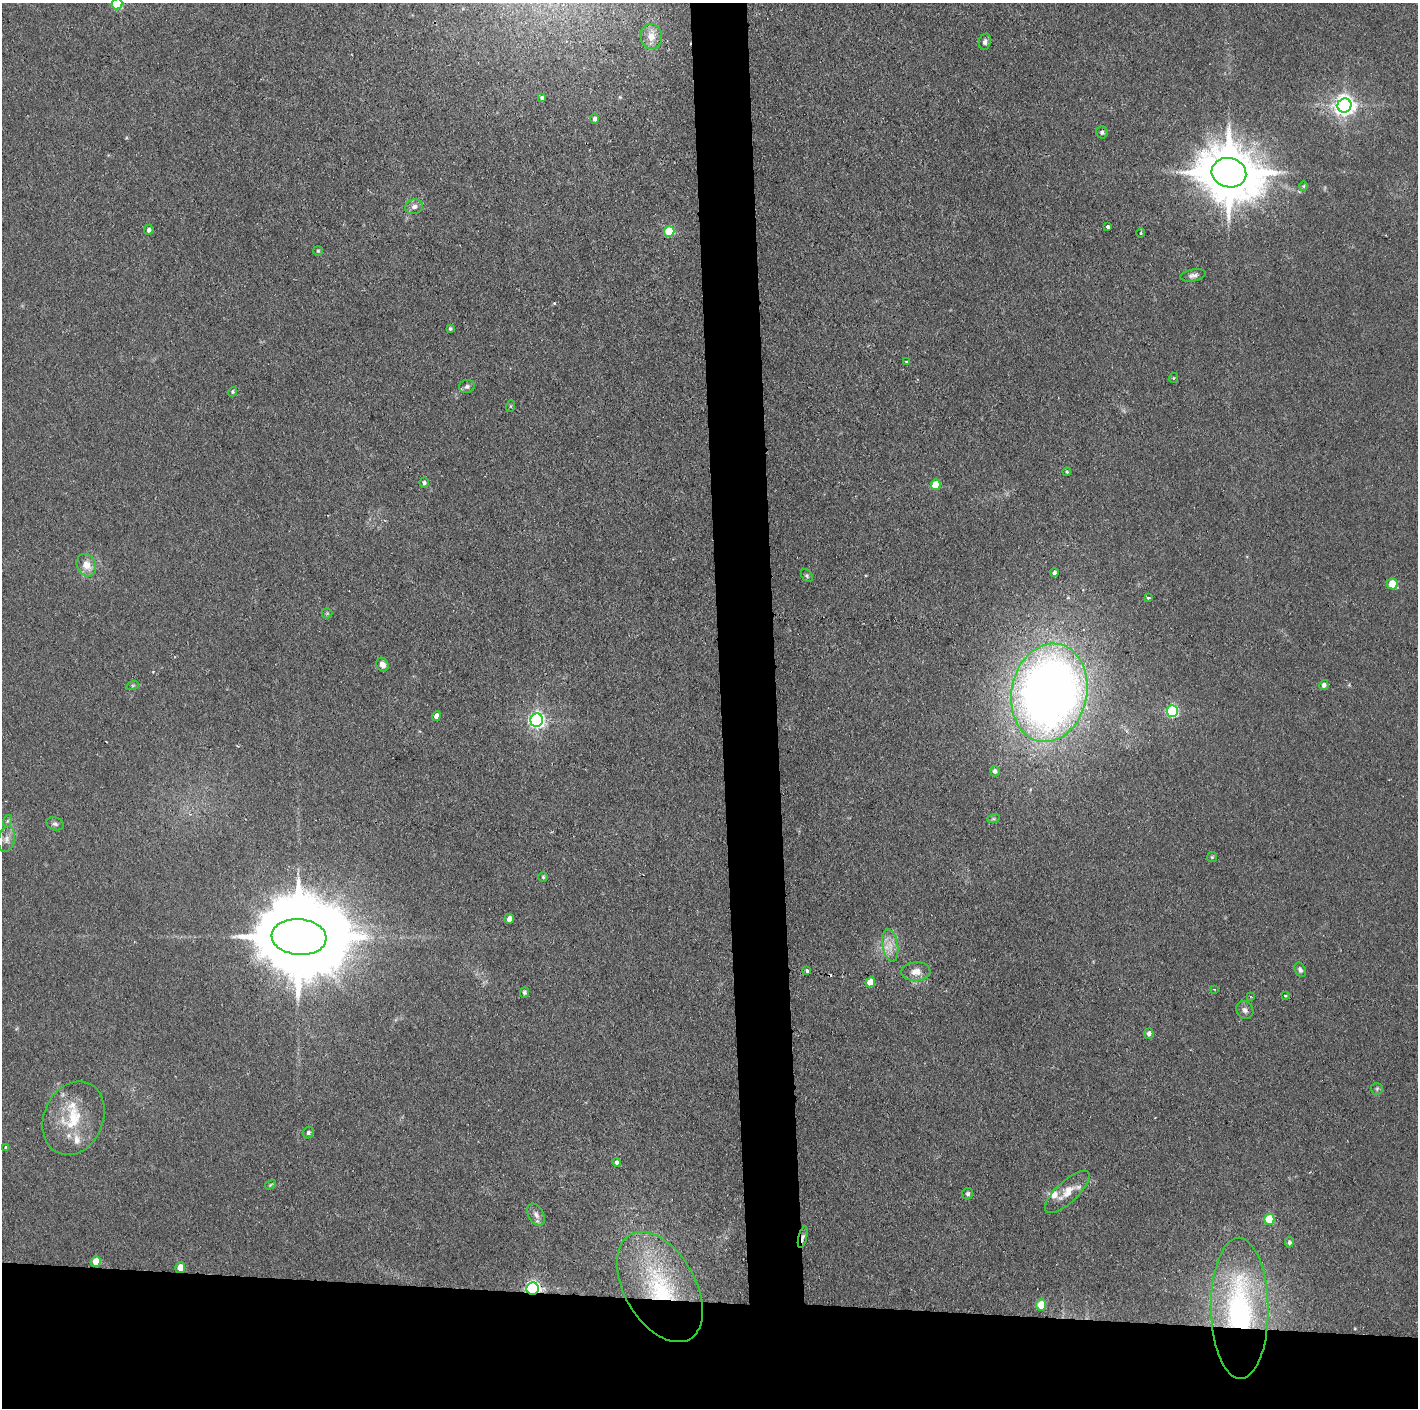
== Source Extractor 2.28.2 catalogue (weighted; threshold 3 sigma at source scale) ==
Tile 8 of 3 x 3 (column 2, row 3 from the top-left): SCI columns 1418-2833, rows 1-1406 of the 4250 x 4220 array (HDU 1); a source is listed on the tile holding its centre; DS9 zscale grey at full resolution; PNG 1420 x 1410 px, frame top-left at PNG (2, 3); each listed source drawn as its Kron ellipse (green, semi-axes under 4 px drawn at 4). Shown black and unused: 11% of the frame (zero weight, under 2 of 3 exposures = <1% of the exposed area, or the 3 px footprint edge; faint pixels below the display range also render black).
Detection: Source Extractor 2.28.2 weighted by HDU 2 'WHT'; one run over the whole footprint, this tile lists its part. Background 0.0464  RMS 0.0053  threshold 0.0237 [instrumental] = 3 sigma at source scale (4.5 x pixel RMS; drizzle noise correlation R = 1.50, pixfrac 1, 0.05/0.05 arcsec/px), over >= 5 px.
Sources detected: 83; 3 inside a brighter object's white glare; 1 cosmic-ray / hot-pixel residue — neither listed nor drawn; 3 inside a brighter listed object's ellipse — not listed separately; the other 76 listed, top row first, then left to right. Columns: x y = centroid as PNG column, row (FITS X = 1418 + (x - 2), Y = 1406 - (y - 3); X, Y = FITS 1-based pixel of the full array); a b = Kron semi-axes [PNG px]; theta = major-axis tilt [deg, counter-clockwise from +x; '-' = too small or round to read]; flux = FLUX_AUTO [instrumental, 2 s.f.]
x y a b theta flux
117 4 5 5 - 26
651 36 12 11 - 5.4
985 42 8 6 74 1.6
542 98 4 3 - 0.81
1344 105 7 7 - 370
595 119 5 4 - 1.8
1102 132 6 5 - 1.2
1229 173 17 14 -14 3500
1303 186 4 4 - 0.59
414 207 9 7 16 2.4
1108 227 3 3 - 4
149 230 5 4 - 1.5
669 231 5 5 - 24
1141 233 4 3 - 0.49
318 251 5 5 - 0.68
1193 275 13 6 10 1.9
450 328 4 3 - 0.7
906 361 3 2 - 0.79
1173 378 5 3 - 0.42
467 387 8 6 17 1.5
232 392 5 4 - 0.82
511 406 6 4 71 0.53
1067 472 4 4 - 0.55
424 483 5 4 - 1.2
936 485 5 5 - 13
86 565 12 9 -63 6.1
1054 573 4 3 - 1.4
807 575 7 5 -50 0.89
1392 584 5 5 - 16
1148 598 4 3 - 1.5
327 613 5 5 - 0.64
382 665 7 6 - 3
133 685 6 4 19 0.64
1324 685 5 4 - 2
1049 693 50 37 79 500
1172 711 6 5 - 78
436 716 5 4 - 4.5
537 720 7 6 - 170
995 771 5 5 - 1.5
993 819 6 4 17 0.83
7 821 6 4 70 0.7
55 824 9 6 -19 1.4
7 839 13 8 80 3.2
1212 857 5 5 - 0.72
543 877 5 5 - 0.68
509 919 5 4 - 2.9
299 937 27 18 -4 11000
890 945 16 7 -80 5.3
807 970 3 3 - 4
1300 970 7 5 -63 1.5
916 972 14 9 2 5.2
870 982 5 4 - 7.7
1214 989 3 2 - 0.42
524 992 5 4 - 1.1
1250 996 3 2 - 1
1285 996 3 3 - 0.77
1245 1010 9 8 - 2
1149 1034 5 4 - 2.1
1377 1089 6 6 - 1
73 1118 38 29 67 25
308 1133 6 5 - 1.2
6 1147 3 3 - 1.1
617 1162 4 4 - 1.6
270 1185 6 3 31 0.55
1067 1192 29 10 43 8.5
968 1194 6 5 - 1.3
536 1215 12 7 -61 2.8
1269 1219 5 5 - 23
803 1237 11 4 77 1.6
1289 1242 5 4 - 1.1
96 1262 5 5 - 8.5
180 1268 5 5 - 6.4
660 1287 60 35 -60 71
533 1289 6 6 - 140
1041 1305 5 5 - 10
1240 1308 70 29 -89 100
Overlapping masked pixels (flux is a lower limit): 5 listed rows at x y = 803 1237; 180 1268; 660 1287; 533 1289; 1240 1308
Isophote crosses this tile's border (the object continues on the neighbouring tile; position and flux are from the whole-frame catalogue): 1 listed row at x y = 117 4